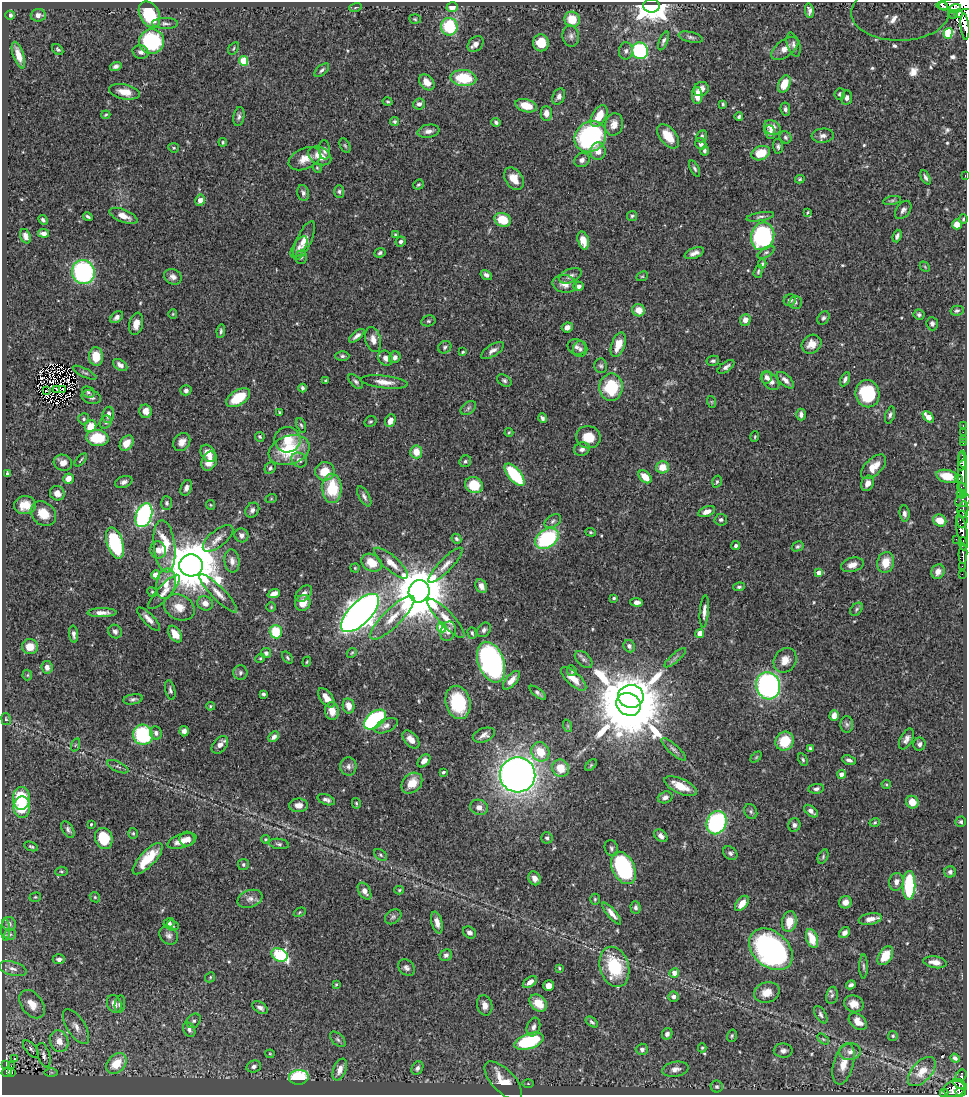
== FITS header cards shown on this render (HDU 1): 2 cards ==
NAXIS1  =                  965
NAXIS2  =                 1093

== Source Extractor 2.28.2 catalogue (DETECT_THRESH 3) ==
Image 965 x 1093 px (HDU 1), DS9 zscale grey, 1 PNG px = 1 image px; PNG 969 x 1097 px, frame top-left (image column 1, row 1093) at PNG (2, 2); each listed source drawn as its Kron ellipse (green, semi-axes under 4 px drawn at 4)
Background 0.678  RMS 0.018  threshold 0.0531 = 3 sigma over >= 5 px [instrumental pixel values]
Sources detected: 543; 3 with non-positive FLUX_AUTO (blend fragments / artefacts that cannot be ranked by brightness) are neither listed nor drawn; of the other 540, the 500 brightest by FLUX_AUTO listed and drawn (40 fainter detections omitted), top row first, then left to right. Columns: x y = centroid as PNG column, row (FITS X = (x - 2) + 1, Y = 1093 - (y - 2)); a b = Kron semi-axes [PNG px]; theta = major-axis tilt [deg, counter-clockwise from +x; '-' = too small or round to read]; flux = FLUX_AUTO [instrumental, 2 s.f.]
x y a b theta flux
958 4 21 6 3 1500
651 6 8 7 - 1700
943 6 4 2 - 100
355 7 6 3 19 1.4
452 7 6 5 - 13
956 8 5 3 - 33
809 10 7 4 -82 3.1
900 13 49 28 0 510
149 14 14 9 -61 63
954 14 4 3 - 41
958 14 4 3 - 140
10 15 4 4 - 3.6
38 15 7 6 - 7.1
415 19 6 5 - 1.7
572 19 8 7 - 27
165 23 13 5 -1 3.8
449 27 9 8 - 72
965 27 13 3 -84 160
948 33 5 4 - 2.1
571 36 10 8 -82 5.8
691 37 12 5 -13 3.6
663 41 10 4 67 3.4
152 42 12 12 - 120
541 43 8 8 - 23
476 44 9 6 47 5.6
793 45 12 6 -72 4.5
233 48 7 4 57 1.8
58 49 6 4 -44 2.3
785 49 16 8 38 11
626 51 8 7 - 4.2
640 51 8 8 - 140
141 52 8 6 -15 5.2
18 55 14 5 -72 13
243 61 5 4 - 46
116 66 6 4 16 3.4
322 70 9 4 42 3.1
463 78 13 8 -5 54
427 82 9 6 -48 10
784 84 9 6 67 22
701 89 8 6 31 7
124 92 15 7 -12 14
840 94 6 5 - 3.3
697 95 8 5 -89 16
559 97 8 6 66 4
847 98 7 5 84 4.3
388 102 5 3 - 1.4
419 104 6 5 - 4.5
723 104 3 2 - 1.7
526 106 11 6 -15 22
785 109 7 5 -81 3.3
546 113 7 6 - 7.2
106 115 4 3 - 1.4
599 116 12 6 60 22
239 117 9 5 81 3.6
739 117 4 3 - 2.4
395 122 4 4 - 2.1
496 122 4 4 - 2.4
614 124 11 9 76 9.1
772 128 9 7 -27 13
428 131 11 6 10 6.2
770 132 7 5 -73 4.5
668 136 14 8 -51 25
702 136 6 5 - 2.9
823 136 11 7 4 5.3
590 137 17 14 42 200
786 137 6 5 - 2.5
223 142 4 4 - 1.7
701 144 6 5 - 5.8
345 146 7 5 -62 2.1
778 146 7 5 -86 2.9
174 148 5 4 - 1.6
325 150 9 5 -85 4.5
598 151 9 7 89 10
705 151 5 4 - 2.9
761 153 9 7 21 30
320 156 12 8 -27 16
305 159 17 10 24 13
582 160 8 7 - 5.6
317 168 5 4 - 1.5
695 169 9 4 -62 2.5
965 175 3 2 - 1.6
925 177 8 4 -63 3.1
514 179 12 8 -55 18
800 179 5 3 - 1.6
418 185 5 4 - 2
339 191 6 5 - 2.7
303 193 8 5 -77 3.6
200 200 6 5 - 9.3
892 200 9 4 11 2.2
903 210 10 6 53 4.5
807 212 3 3 - 1.5
123 216 15 6 -22 12
632 216 5 5 - 2
88 217 5 3 - 2.2
760 217 14 4 10 3.4
963 219 5 4 - 1.6
43 220 5 4 - 2.6
503 220 8 6 -22 33
957 224 5 5 - 18
44 233 5 4 - 5.6
395 234 3 3 - 1.3
25 236 7 5 -65 6.2
763 236 14 11 76 200
897 236 6 4 71 4
304 240 21 7 66 14
583 241 9 5 -75 12
401 242 5 4 - 3.4
299 247 12 6 57 5.2
766 252 9 4 33 2.8
380 253 6 4 25 2.5
694 253 10 5 21 6
301 257 7 5 -89 2.5
762 264 4 3 - 1.8
925 267 6 4 -47 1.5
758 271 6 4 72 1.9
83 272 12 11 - 200
486 275 6 4 -33 3.8
570 276 12 6 25 5.6
642 276 6 4 26 1.8
173 277 9 7 -27 6
565 284 12 9 -10 11
579 286 5 4 - 4.3
790 300 6 5 - 4.5
795 302 6 6 - 2.5
639 310 6 6 - 13
957 311 6 5 - 2.9
173 314 5 4 - 1.3
919 315 5 5 - 2.6
117 317 7 5 40 4.8
823 318 7 5 57 2.7
745 320 6 5 - 8.5
428 321 7 5 14 2.3
136 324 11 7 77 10
932 324 7 5 -85 3.6
567 327 5 5 - 6.2
221 331 7 4 82 2.3
357 336 9 4 40 4.8
373 340 13 7 -76 8.9
812 344 10 9 - 13
618 345 13 6 70 17
445 347 7 6 - 2.7
577 347 9 7 -23 4.2
580 349 8 7 - 3.5
493 350 13 5 33 5.8
463 352 4 3 - 1.5
96 356 9 7 -89 23
342 356 7 5 1 2.6
395 357 6 5 - 4.8
386 358 8 6 -50 7
713 361 6 5 - 2.5
120 365 8 5 -34 5.1
601 366 7 6 - 2.7
726 367 10 5 34 4.5
85 373 13 3 -26 2.4
766 377 6 5 - 3.7
845 379 7 4 62 3.6
326 380 4 3 - 1.5
504 380 8 5 -33 2.7
785 380 10 5 -44 6
770 381 10 7 -48 7.9
356 382 9 5 -45 3.3
384 382 24 6 -6 12
611 387 13 12 - 59
302 388 4 3 - 2.5
57 390 3 2 - 1.3
63 390 3 2 - 2.1
186 390 5 5 - 3.2
46 391 2 2 - 1.5
88 392 6 5 - 2.1
867 394 13 12 - 74
91 397 10 7 -15 4.7
238 398 13 7 32 40
712 402 6 4 -71 1.3
468 408 9 5 37 3.1
145 411 7 6 - 9.2
280 412 3 3 - 1.3
801 414 6 4 -90 4.4
108 415 8 5 81 7.4
890 415 9 4 74 3.1
928 417 6 4 -44 14
542 418 5 4 - 3.1
84 419 5 5 - 2.2
370 421 6 5 - 2
390 421 6 5 - 9
106 422 7 5 58 3.1
301 425 7 4 -68 2
91 426 6 5 - 25
963 426 2 2 - 10
509 432 4 4 - 1.3
963 432 2 2 - 10
260 437 5 4 - 2.1
588 437 12 11 - 24
755 437 5 3 - 1.4
97 438 11 8 -4 41
963 439 2 2 - 12
287 440 13 12 - 23
182 442 9 7 52 8.5
127 443 8 6 54 13
963 443 2 2 - 6.1
582 449 8 6 19 4.4
289 450 21 14 18 56
416 452 6 6 - 17
208 453 9 6 -59 15
963 459 8 3 -87 170
81 460 8 2 47 1.6
299 460 8 7 - 5.5
209 461 10 7 65 14
465 461 6 5 - 2.6
63 463 9 8 - 8.4
962 465 5 3 - 350
662 467 6 6 - 17
873 467 15 8 44 17
270 468 6 5 - 2.8
325 471 10 9 - 23
7 473 4 3 - 1.9
515 475 13 6 -50 85
962 475 23 4 -88 710
947 476 11 6 -13 25
645 477 7 5 -44 18
959 478 3 3 - 68
68 479 5 5 - 8.8
717 481 6 4 74 1.9
124 482 9 5 18 4.4
867 483 8 6 66 6.5
474 485 9 8 - 33
186 488 8 5 67 4.9
332 488 15 9 -90 49
962 488 6 3 -49 45
57 493 7 7 - 8.8
962 494 5 4 - 260
364 496 11 5 -60 4.1
271 499 6 4 19 1.3
963 500 8 6 31 200
167 503 7 5 -87 2.7
25 505 11 9 2 16
211 505 5 4 - 1.3
252 510 8 6 53 4.9
963 510 8 5 80 220
707 512 9 5 21 6.8
904 513 8 5 -84 4.5
43 514 14 11 -41 21
144 515 12 8 69 260
962 519 9 5 -89 310
721 520 6 6 - 3.2
553 521 9 6 31 3.4
940 521 7 5 -27 19
962 531 16 5 -78 910
591 532 5 4 - 1.5
241 535 7 6 - 4.8
218 538 18 8 38 10
456 539 5 4 - 2.2
547 539 13 9 34 110
956 539 2 2 - 6.5
115 543 16 8 -73 110
963 544 6 2 -88 66
164 546 26 10 -84 44
736 546 4 4 - 2.9
798 546 6 4 29 2.3
158 550 8 7 - 7.5
963 554 10 3 87 330
232 561 11 7 -83 7
886 562 10 8 75 20
372 563 11 8 -32 21
391 563 22 7 -41 14
191 565 11 11 - 7300
446 565 23 6 46 10
852 565 11 7 15 9
962 566 2 2 - 14
355 568 4 4 - 1.4
938 572 7 6 - 7.2
819 573 4 4 - 9.5
962 574 2 2 - 12
156 575 4 4 - 24
166 584 15 9 81 16
481 586 7 5 -61 6.8
739 587 6 4 9 2.4
419 591 11 10 - 8100
152 592 5 4 - 1.9
164 592 22 6 48 10
218 593 26 6 -46 11
274 594 6 4 21 9.2
304 594 10 6 44 5.7
614 598 4 3 - 1.6
637 602 6 4 -3 5.8
205 603 8 7 - 7.8
303 603 8 7 - 16
179 607 16 12 -26 16
271 607 5 5 - 1.5
856 609 7 5 44 2.4
704 611 16 4 85 6.4
102 613 14 4 1 7.6
360 613 24 11 46 1300
392 618 29 9 45 23
446 618 26 7 -47 15
148 619 15 5 -45 8
442 627 5 4 - 47
484 630 8 6 47 3.4
448 631 10 7 68 6.6
115 632 7 6 - 4
276 632 7 6 - 39
472 633 6 3 -74 1.6
700 633 4 4 - 11
74 634 8 4 -83 3.9
175 634 9 5 -54 17
629 646 6 5 - 4.3
30 647 8 7 - 15
266 653 5 5 - 3.8
352 653 5 4 - 1.6
260 658 5 4 - 1.5
287 658 7 4 -52 2
675 658 14 2 41 3
584 659 10 6 -44 3.6
785 660 13 11 56 13
307 662 5 4 - 1.3
491 662 21 13 -69 300
47 667 6 5 - 5.8
572 671 5 5 - 1.9
240 673 7 7 - 3.3
27 675 5 5 - 1.6
574 679 16 6 -42 15
511 680 11 5 49 11
768 686 14 12 -74 280
170 690 10 4 -76 3
538 693 10 4 -38 3.2
263 694 4 3 - 2.2
631 696 13 11 -3 1300
326 698 11 6 -53 12
133 699 10 5 11 3.2
458 702 17 12 -77 69
629 704 13 11 -34 14000
210 706 4 3 - 1.3
349 706 7 6 - 11
332 711 9 7 -78 17
834 716 5 4 - 11
6 719 6 4 -80 1.7
375 720 12 7 39 160
847 724 8 6 -87 3.5
386 726 12 6 24 5.7
568 726 6 4 -72 1.4
184 731 5 4 - 4.8
156 733 6 6 - 4.1
143 735 10 10 - 100
484 735 11 6 19 6.3
274 737 6 4 46 4.8
411 739 10 6 -49 11
906 739 11 6 62 5.4
785 741 10 9 - 35
919 744 6 6 - 3.9
75 745 7 4 70 2
220 745 10 6 50 7.4
810 748 4 4 - 1.9
674 749 16 5 -42 4.8
540 752 10 8 -60 29
756 757 6 4 45 1.4
803 760 6 4 -61 2
849 760 7 4 -20 4
424 761 7 5 45 6.6
591 765 7 4 45 1.5
348 766 9 8 - 5.4
118 767 11 5 -26 3.4
560 768 9 8 - 20
443 772 3 3 - 1.8
842 774 4 4 - 11
518 775 18 17 - 980
412 783 12 9 44 19
886 784 4 4 - 1.4
681 786 17 7 -24 21
816 789 8 5 8 3.9
665 797 7 5 17 5.2
21 798 11 8 89 84
326 800 9 5 -21 4.3
912 802 6 6 - 15
356 803 5 4 - 1.8
299 805 9 7 -1 9
22 807 11 8 89 19
479 807 9 7 -18 7.2
811 811 8 5 -37 4.9
751 812 8 6 -61 2.4
875 822 5 3 - 1.3
961 822 5 5 - 2.3
716 823 12 9 68 170
91 824 3 3 - 1.5
794 825 7 6 - 3.4
68 829 9 5 -59 3.9
133 833 5 4 - 1.7
661 836 7 5 -42 5.7
104 838 11 8 -73 40
547 838 6 5 - 2.6
187 839 7 7 - 6.8
265 839 4 3 - 1.3
182 841 15 6 17 14
279 844 10 5 -8 3
31 846 7 4 -23 1.9
611 848 8 6 -67 3
730 853 8 6 -41 3.6
380 855 7 5 -41 2.2
823 857 7 5 65 2.1
148 859 20 7 46 37
243 865 5 5 - 2.2
623 868 17 11 -64 130
61 871 6 4 4 1.8
950 872 6 5 - 3.3
535 878 7 6 - 7.9
896 882 9 7 80 6.5
909 885 14 6 88 89
399 890 5 4 - 1.3
364 891 9 5 -58 6.7
35 897 6 4 20 1.6
95 897 5 4 - 1.7
250 899 13 8 19 7.4
595 899 5 4 - 1.8
845 902 6 6 - 8.3
742 903 9 5 52 13
636 907 6 5 - 3.2
300 912 6 4 32 1.4
612 913 13 4 -50 7.9
393 917 9 6 36 3.4
870 919 12 5 10 8.5
437 922 11 5 -76 8.4
789 922 10 7 80 17
169 923 5 5 - 3.1
9 924 7 6 - 4.7
172 925 6 5 - 2.9
6 930 11 4 90 3.2
469 932 7 5 -38 3.6
844 933 6 5 - 5.1
10 934 6 5 - 2.9
169 935 10 8 -40 5.1
812 939 10 5 -70 24
771 949 24 17 -41 320
279 955 8 6 -27 120
446 955 6 5 - 3.5
885 956 10 6 57 22
59 959 6 5 - 4.9
935 962 12 5 -9 9.6
863 966 12 4 -89 2.6
614 967 20 14 -74 65
406 968 9 7 -44 4.3
559 968 3 3 - 1.4
13 969 14 6 -15 6.6
674 973 5 4 - 9.3
210 977 5 4 - 1.6
530 982 8 4 34 6.5
336 984 3 2 - 1.5
851 985 5 3 - 3.4
549 986 5 5 - 8.4
767 992 13 10 17 15
832 995 9 6 78 3.6
673 997 5 5 - 4
538 1003 10 7 -43 23
32 1004 16 10 -53 16
114 1004 9 7 -68 9.7
120 1004 9 5 82 3.5
854 1004 10 8 -20 11
485 1005 10 7 -74 7.3
260 1008 8 5 -35 4.7
821 1015 9 5 -60 3.3
194 1021 8 6 47 3.3
592 1022 7 3 -37 2.3
858 1022 10 7 -40 13
76 1027 20 9 -57 11
533 1027 9 6 71 4.9
189 1030 8 5 -58 4.7
667 1034 6 5 - 4.8
732 1036 6 5 - 2.1
893 1036 5 5 - 1.9
338 1039 9 5 -45 3.1
823 1039 6 4 -44 2
59 1041 11 9 -72 14
529 1041 15 7 19 96
702 1048 4 4 - 1.7
31 1049 10 5 -49 3.5
642 1049 6 5 - 4.1
783 1051 9 7 -1 4.9
850 1052 10 8 9 6.8
270 1054 4 4 - 1.3
44 1055 12 6 -74 4.2
15 1058 3 3 - 2.7
955 1058 5 3 - 3.3
116 1063 12 8 46 29
843 1064 21 10 75 16
6 1065 4 2 - 12
11 1066 3 2 - 3.5
254 1066 7 6 - 4.5
417 1068 7 5 58 3.6
340 1069 11 6 67 9.9
675 1069 13 7 10 7.2
7 1072 5 4 - 79
12 1072 3 2 - 13
51 1072 6 4 0 1.8
922 1072 17 10 47 14
961 1076 6 5 - 82
299 1077 10 7 4 69
503 1081 24 11 -46 30
528 1084 5 4 - 1.3
960 1084 8 3 -32 180
717 1087 6 6 - 2.3
954 1089 11 8 14 490
960 1092 5 3 - 160
944 1093 4 3 - 17
At the frame edge (FLAGS 8, measured only in part): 5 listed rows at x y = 958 4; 900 13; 965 27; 965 175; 944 1093
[40 fainter detections neither listed nor drawn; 3 non-positive-flux detections neither listed nor drawn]